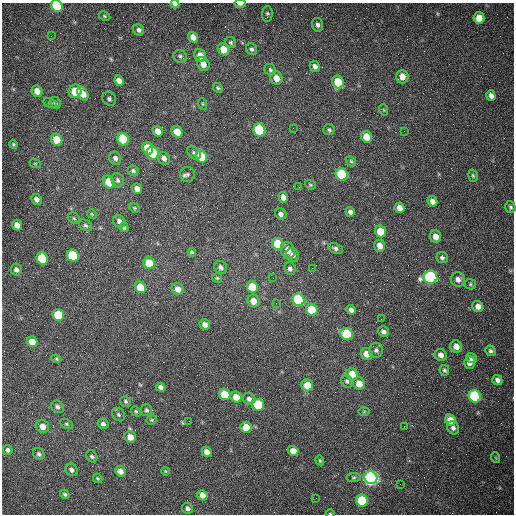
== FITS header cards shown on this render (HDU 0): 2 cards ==
NAXIS1  =                  512 /fastest changing axis
NAXIS2  =                  512 /next to fastest changing axis

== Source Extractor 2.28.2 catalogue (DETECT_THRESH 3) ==
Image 512 x 512 px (HDU 0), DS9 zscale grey, 1 PNG px = 1 image px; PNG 516 x 516 px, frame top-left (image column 1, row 512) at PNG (2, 3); each listed source drawn as its Kron ellipse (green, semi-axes under 4 px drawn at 4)
Background 1480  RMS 22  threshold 66.2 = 3 sigma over >= 5 px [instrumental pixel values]
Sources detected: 165; all 165 listed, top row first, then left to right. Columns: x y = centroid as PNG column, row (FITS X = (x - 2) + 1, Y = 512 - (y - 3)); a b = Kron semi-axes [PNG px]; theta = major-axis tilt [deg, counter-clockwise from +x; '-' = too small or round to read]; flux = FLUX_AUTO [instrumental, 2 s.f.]
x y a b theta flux
175 4 4 3 - 4200
240 4 6 3 0 5500
57 6 6 5 - 88000
267 14 8 5 89 2800
104 16 6 4 -28 1900
479 18 6 5 - 18000
318 25 7 5 -75 4400
139 30 6 5 - 4400
51 36 3 2 - 1400
193 37 5 4 - 11000
231 43 6 5 - 2400
224 49 6 5 - 22000
252 49 6 5 - 3500
200 55 6 5 - 14000
180 56 7 6 - 3700
203 64 7 6 - 11000
315 66 6 5 - 5400
270 70 6 5 - 2800
402 77 7 6 - 13000
276 78 7 6 - 13000
119 81 5 5 - 8900
338 82 6 6 - 40000
218 88 5 4 - 2200
37 91 6 5 - 14000
75 91 7 6 - 36000
83 94 7 5 -62 16000
491 95 5 4 - 6200
109 99 7 6 - 4200
50 103 7 4 -25 2300
55 103 6 5 - 2600
203 104 6 3 -71 1400
384 110 6 3 -71 1600
293 128 2 2 - 700
259 130 6 6 - 150000
329 130 5 5 - 2700
158 131 5 4 - 11000
404 131 2 2 - 630
177 132 6 5 - 22000
366 137 6 5 - 20000
123 139 6 5 - 66000
57 140 6 5 - 33000
13 144 4 3 - 1700
148 148 6 5 - 47000
153 153 6 5 - 110000
194 153 7 5 -46 3300
201 156 6 5 - 50000
115 158 7 5 -58 4600
164 158 7 5 -50 5900
351 161 6 4 -44 2100
35 163 6 3 -19 1400
133 171 6 5 - 2800
188 174 7 7 - 3400
342 174 6 6 - 110000
473 176 6 4 -73 2400
118 180 7 6 - 4000
109 182 7 5 -60 33000
310 185 6 4 -22 2000
299 187 2 2 - 1000
137 189 5 5 - 9100
283 197 5 4 - 8500
37 199 6 5 - 5600
432 201 5 4 - 8700
510 207 6 5 - 3000
134 208 6 4 -22 1800
400 208 5 5 - 10000
350 212 5 4 - 5000
92 214 5 4 - 1800
281 214 6 5 - 4900
74 218 6 5 - 2200
119 221 6 6 - 6800
17 225 5 5 - 10000
86 225 7 5 -37 2900
124 227 5 4 - 3300
380 231 6 5 - 26000
436 236 6 5 - 11000
278 244 6 5 - 43000
380 246 6 5 - 11000
335 248 8 5 -24 4100
288 250 8 7 - 13000
192 252 4 4 - 2200
293 255 7 6 - 5800
73 256 6 5 - 98000
442 257 6 5 - 3600
42 258 6 5 - 85000
149 263 6 5 - 37000
220 267 7 6 - 5600
312 268 2 2 - 850
290 269 6 5 - 4700
16 270 6 5 - 4900
430 277 7 6 - 280000
217 278 5 5 - 2100
273 278 2 2 - 750
458 279 7 7 - 6600
470 284 6 5 - 2200
140 287 6 5 - 33000
252 287 6 5 - 41000
178 289 6 5 - 12000
298 300 6 6 - 200000
253 301 6 6 - 16000
276 303 3 2 - 1400
478 306 6 5 - 8600
312 310 6 5 - 50000
351 310 5 4 - 5700
58 315 6 5 - 55000
381 319 2 2 - 870
205 325 5 5 - 7500
383 332 6 5 - 4700
347 334 6 6 - 110000
32 342 5 5 - 17000
456 346 6 6 - 11000
376 350 7 7 - 4100
490 351 5 5 - 3200
367 354 6 5 - 16000
441 355 6 5 - 7700
472 358 5 4 - 4700
56 359 5 4 - 1900
469 363 6 5 - 7700
444 370 5 4 - 2400
352 374 6 6 - 27000
497 380 5 5 - 6500
347 381 7 5 -58 3200
359 384 6 6 - 17000
307 385 6 5 - 22000
161 387 5 4 - 5700
225 394 6 5 - 49000
475 396 6 6 - 170000
236 397 6 5 - 17000
249 399 6 6 - 4800
125 401 6 5 - 2600
258 405 6 6 - 97000
58 407 7 5 -41 4100
146 410 6 5 - 3100
136 411 5 4 - 2000
364 412 6 4 1 1600
119 415 7 5 -45 2900
152 420 5 4 - 1800
450 420 6 5 - 21000
189 421 2 2 - 620
66 424 7 4 -27 2300
103 424 6 5 - 4200
43 426 7 6 - 12000
404 426 2 2 - 860
246 427 6 5 - 28000
453 428 7 5 -63 5100
130 437 6 5 - 13000
8 450 5 4 - 4000
293 451 5 5 - 13000
207 452 5 4 - 8300
39 454 6 5 - 3600
92 456 6 5 - 2700
496 458 5 3 - 1300
320 460 5 4 - 1600
71 470 6 5 - 4800
120 471 5 5 - 8600
165 471 4 3 - 1400
98 478 5 4 - 1800
354 478 7 4 7 2200
371 478 6 6 - 710000
400 484 2 2 - 660
65 494 5 4 - 2500
202 495 5 5 - 13000
316 498 2 2 - 3500
362 500 6 6 - 90000
187 508 5 5 - 4600
330 513 4 3 - 1300
At the frame edge (FLAGS 8, measured only in part): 4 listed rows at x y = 175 4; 240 4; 57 6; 330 513